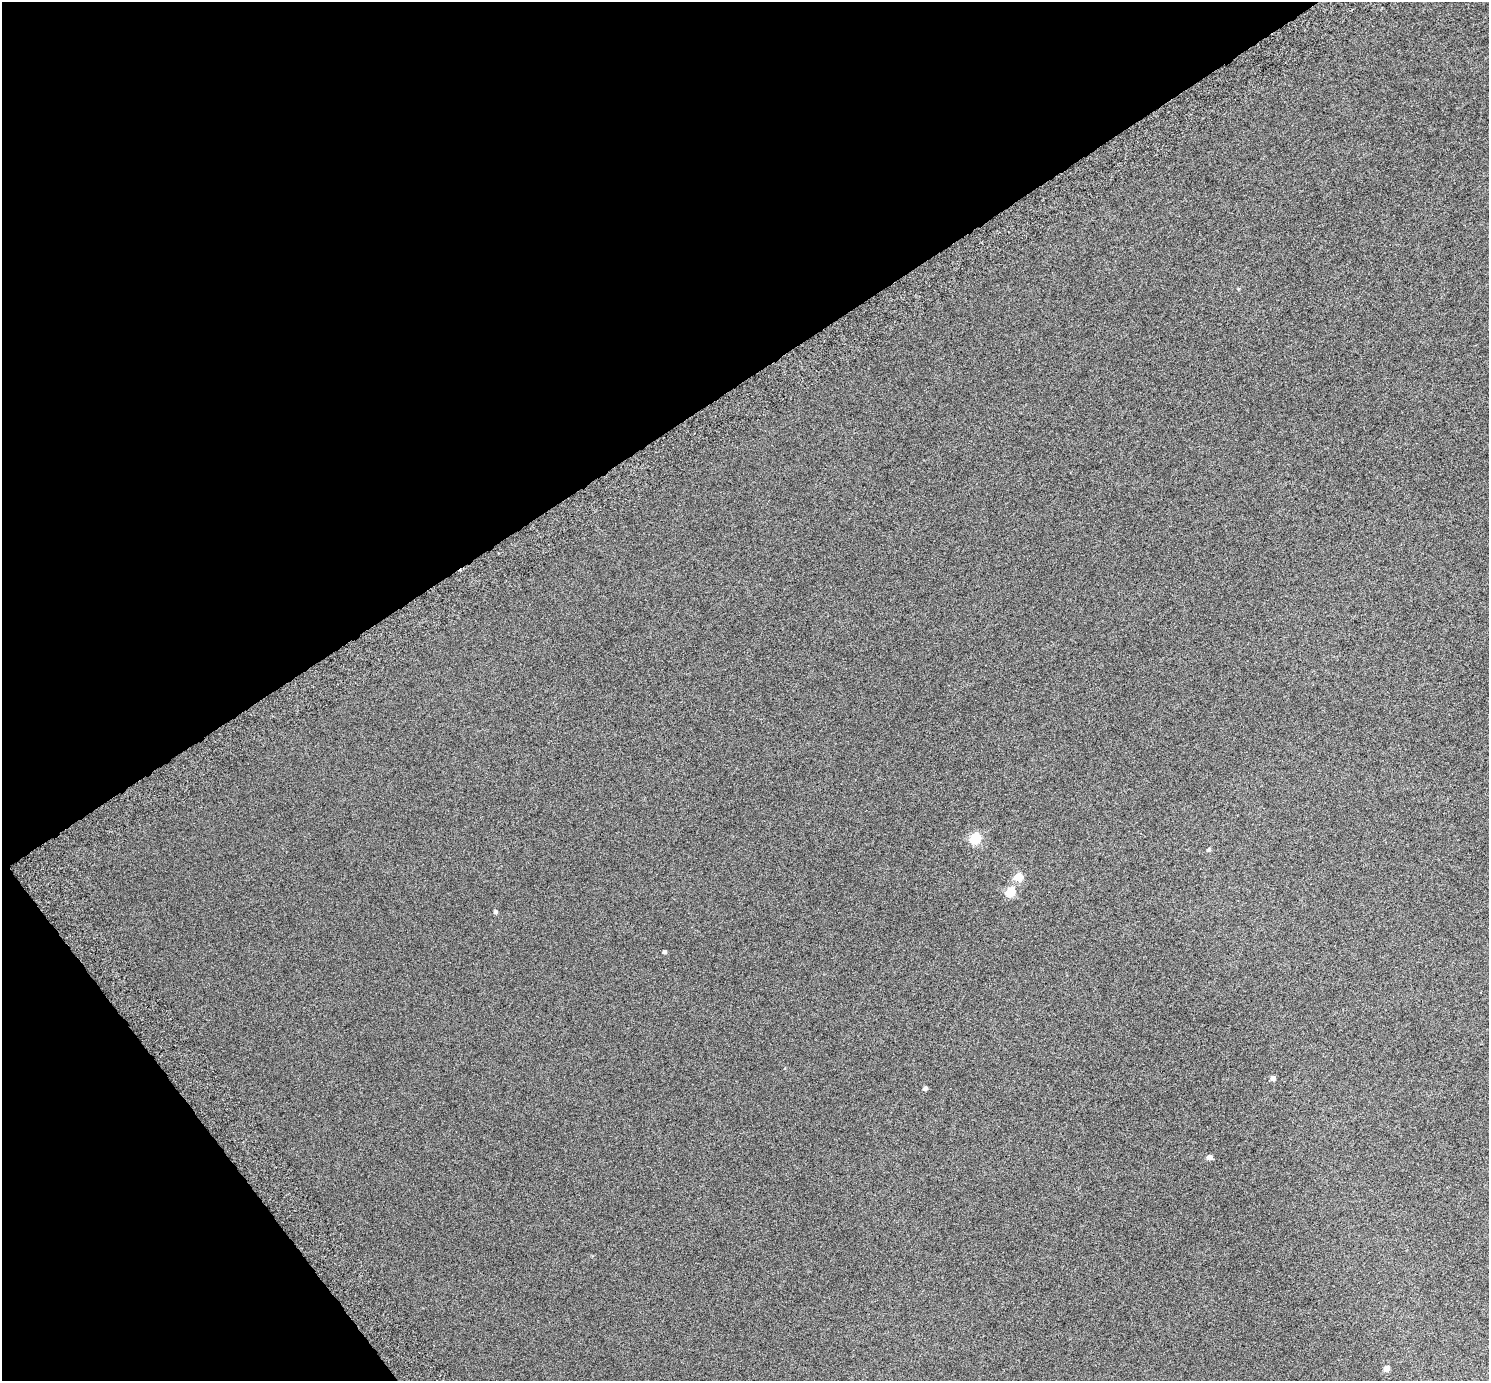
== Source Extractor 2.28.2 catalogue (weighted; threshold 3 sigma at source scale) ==
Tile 5 of 4 x 4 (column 1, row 2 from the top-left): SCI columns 64-1550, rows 2973-4351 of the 6078 x 6006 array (HDU 1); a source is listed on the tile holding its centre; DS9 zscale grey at full resolution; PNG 1491 x 1383 px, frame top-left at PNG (2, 2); no overlay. Shown black and unused: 33% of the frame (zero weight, under 6 of 12 exposures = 4% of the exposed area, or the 3 px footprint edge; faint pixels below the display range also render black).
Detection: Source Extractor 2.28.2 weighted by HDU 2 'WHT'; one run over the whole footprint, this tile lists its part. Background 8.45e-05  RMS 0.003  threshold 0.0121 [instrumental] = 3 sigma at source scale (4.09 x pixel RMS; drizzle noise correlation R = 1.36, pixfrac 0.8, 0.0396/0.0396 arcsec/px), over >= 5 px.
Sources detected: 10; all 10 listed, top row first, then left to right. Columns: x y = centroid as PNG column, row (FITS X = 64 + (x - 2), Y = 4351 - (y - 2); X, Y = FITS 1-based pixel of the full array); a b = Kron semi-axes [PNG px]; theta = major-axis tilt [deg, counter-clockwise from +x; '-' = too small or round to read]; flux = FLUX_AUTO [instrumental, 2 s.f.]
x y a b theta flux
975 839 5 5 - 19
1208 850 5 4 - 0.43
1018 877 5 5 - 7.5
1010 892 5 5 - 11
495 912 5 4 - 0.52
664 952 4 3 - 0.59
1273 1078 5 4 - 0.98
925 1088 4 4 - 0.78
1210 1157 5 4 - 1.5
1386 1369 5 5 - 2